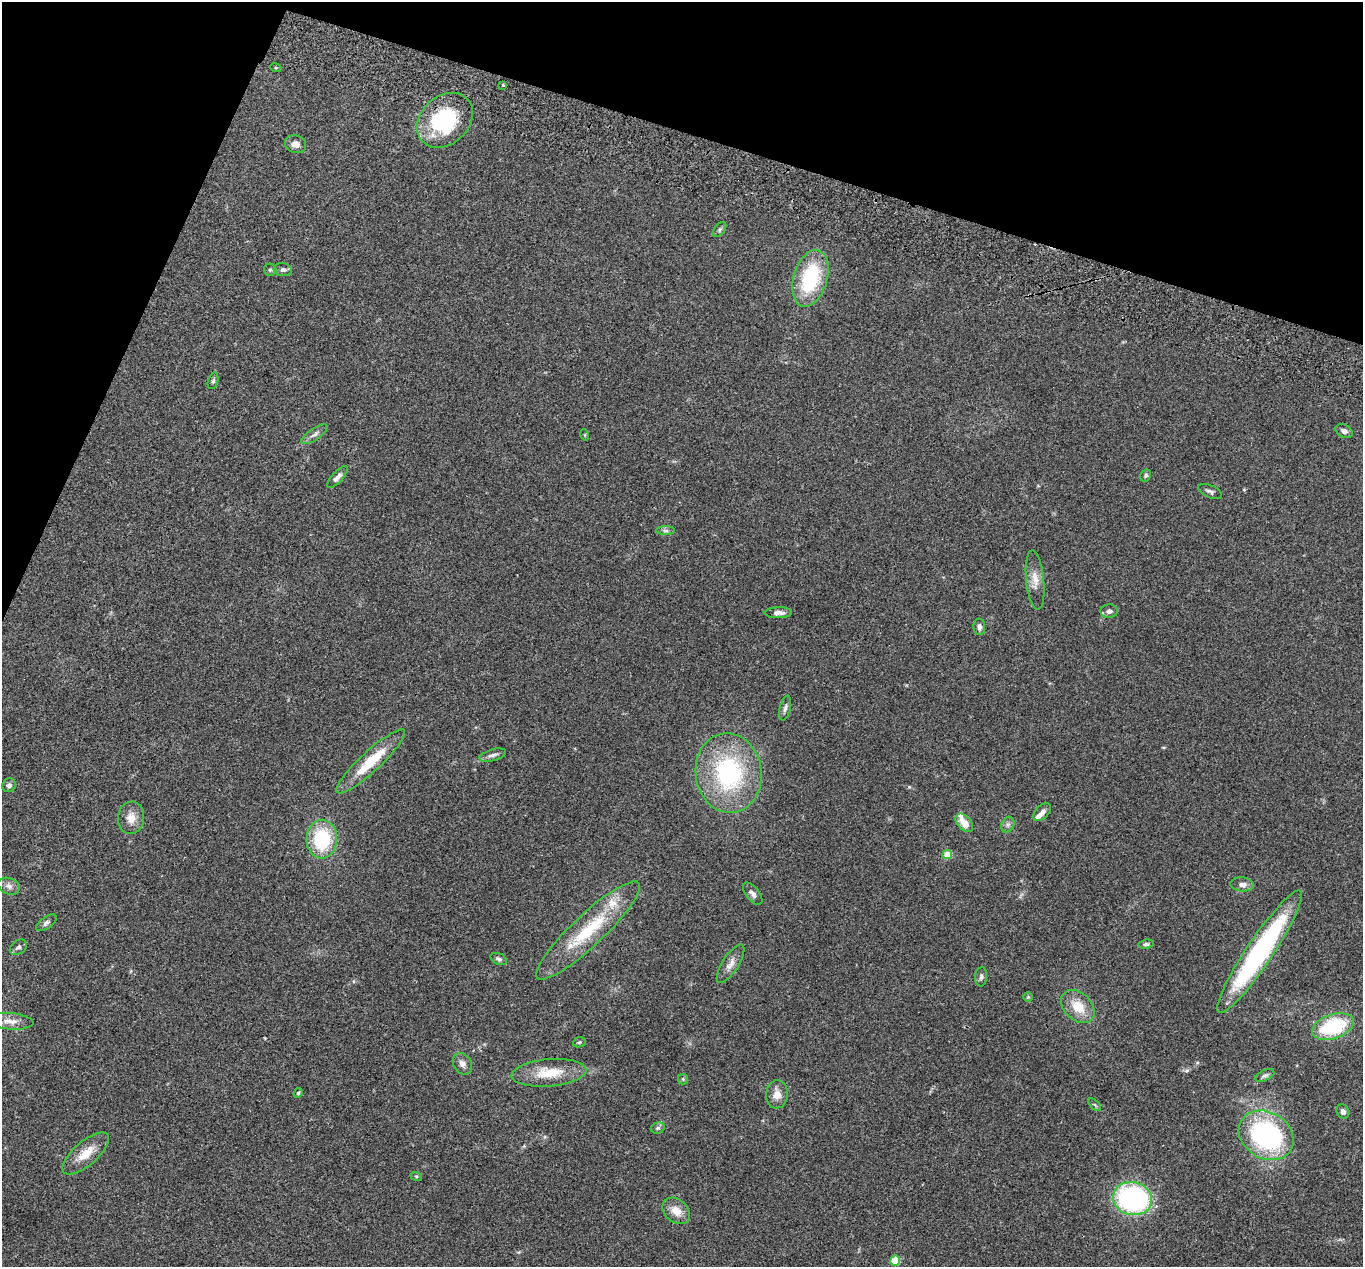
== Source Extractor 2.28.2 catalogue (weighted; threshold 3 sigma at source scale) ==
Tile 2 of 4 x 4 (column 2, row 1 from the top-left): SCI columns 1388-2748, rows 3988-5252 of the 5499 x 5574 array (HDU 1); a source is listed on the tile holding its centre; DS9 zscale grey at full resolution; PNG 1365 x 1269 px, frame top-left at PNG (2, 2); each listed source drawn as its Kron ellipse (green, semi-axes under 4 px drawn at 4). Shown black and unused: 16% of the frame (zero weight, under 2 of 3 exposures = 3% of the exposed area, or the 3 px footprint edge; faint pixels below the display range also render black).
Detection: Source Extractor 2.28.2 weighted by HDU 2 'WHT'; one run over the whole footprint, this tile lists its part. Background 0.0941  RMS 0.0088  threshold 0.0396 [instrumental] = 3 sigma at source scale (4.5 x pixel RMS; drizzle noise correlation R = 1.50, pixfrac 1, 0.05/0.05 arcsec/px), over >= 5 px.
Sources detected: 66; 1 cosmic-ray / hot-pixel residue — neither listed nor drawn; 3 inside a brighter listed object's ellipse — not listed separately; the other 62 listed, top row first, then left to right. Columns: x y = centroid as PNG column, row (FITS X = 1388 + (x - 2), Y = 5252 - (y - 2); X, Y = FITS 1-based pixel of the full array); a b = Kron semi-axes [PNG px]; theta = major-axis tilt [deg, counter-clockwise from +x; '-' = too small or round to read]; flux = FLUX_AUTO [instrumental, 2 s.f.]
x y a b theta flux
276 68 5 3 - 0.81
503 85 3 2 - 1.1
445 120 31 24 43 75
296 144 11 8 -17 5
720 230 8 5 53 1.9
270 270 6 6 - 1.6
283 270 9 6 -9 2.7
810 278 29 16 73 64
213 381 8 5 74 1.8
1344 431 9 6 -27 2.8
314 434 15 5 34 3.5
585 435 5 3 - 0.77
1146 475 6 5 - 1.4
337 477 14 5 48 4.2
1210 491 13 6 -22 2.7
666 531 9 4 -1 2.1
1035 580 30 9 -84 9.2
1109 611 8 6 5 3.4
778 613 13 5 1 4.1
979 627 8 6 -88 3
785 708 12 5 77 2.7
493 755 13 5 16 3.5
371 761 45 10 43 33
729 773 40 33 -83 110
9 785 7 6 - 2.9
1042 812 11 6 48 4.1
131 818 16 13 83 9.4
964 823 11 6 -48 10
1008 825 8 6 69 2.6
322 839 19 15 87 51
947 855 5 4 - 18
1242 884 11 7 -6 4.3
9 886 11 8 -23 4.1
753 894 13 6 -51 3.6
46 923 12 6 36 2.5
588 931 69 16 43 56
1146 944 7 4 7 1.7
18 947 9 6 38 2.5
1260 952 73 13 56 160
499 959 8 5 -26 2.3
730 964 22 8 57 6.7
981 977 9 6 84 2.1
1028 997 4 4 - 0.97
1078 1007 19 13 -44 18
10 1021 23 8 -5 8.2
1333 1027 21 12 18 62
579 1042 6 5 - 1.4
462 1064 11 9 -56 4.3
549 1073 37 13 5 25
1265 1075 10 5 24 2.1
683 1079 5 5 - 1.2
298 1093 5 4 - 1.3
777 1094 14 11 85 8
1095 1105 8 4 -45 1.3
1343 1111 7 6 - 3.1
658 1128 7 5 16 1.7
1266 1135 29 23 -32 140
86 1154 29 12 41 15
416 1176 6 3 -18 0.97
1132 1199 19 16 -13 150
676 1211 15 11 -43 10
895 1260 5 5 - 34
Overlapping masked pixels (flux is a lower limit): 1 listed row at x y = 445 120